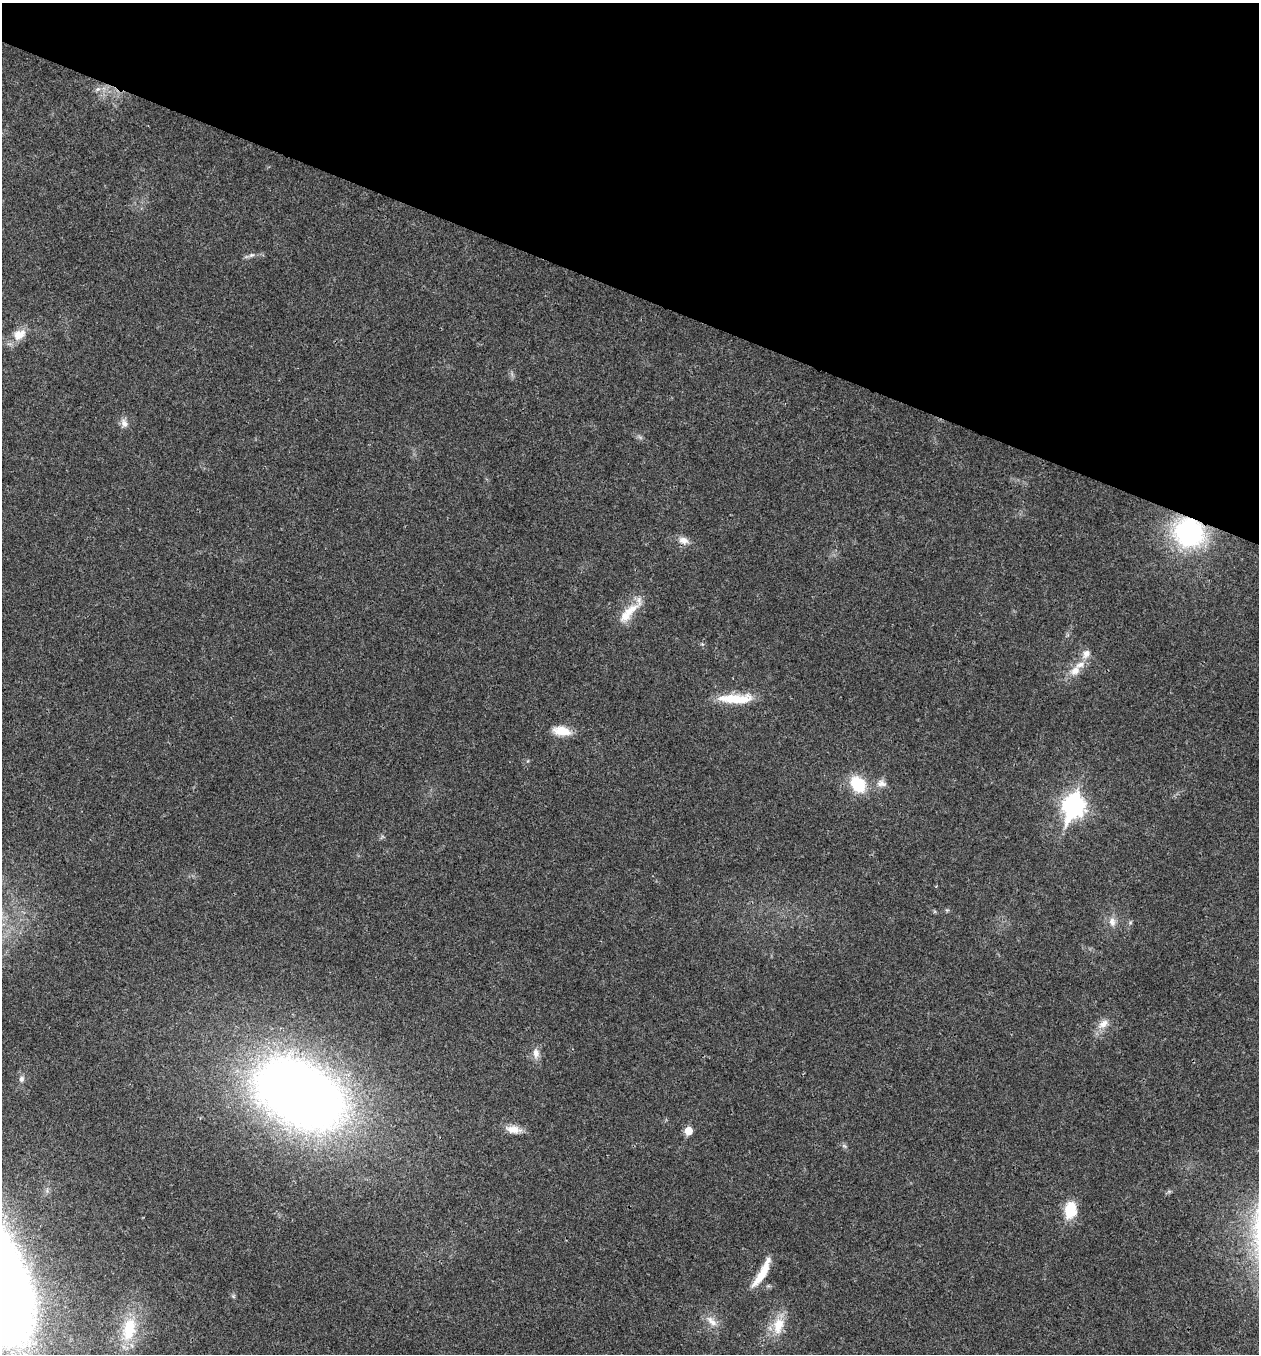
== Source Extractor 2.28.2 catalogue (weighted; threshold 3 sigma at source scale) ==
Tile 2 of 4 x 4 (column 2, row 1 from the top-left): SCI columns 1524-2780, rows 4060-5411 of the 5430 x 5417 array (HDU 1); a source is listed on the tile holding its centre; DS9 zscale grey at full resolution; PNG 1261 x 1356 px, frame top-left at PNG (2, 3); no overlay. Shown black and unused: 22% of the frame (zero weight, under 3 of 4 exposures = <1% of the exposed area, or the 3 px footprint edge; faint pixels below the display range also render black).
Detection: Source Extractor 2.28.2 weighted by HDU 2 'WHT'; one run over the whole footprint, this tile lists its part. Background 0.0221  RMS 0.0041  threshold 0.0182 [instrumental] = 3 sigma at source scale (4.5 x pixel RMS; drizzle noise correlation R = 1.50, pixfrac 1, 0.05/0.05 arcsec/px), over >= 5 px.
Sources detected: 29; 1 inside a brighter listed object's ellipse — not listed separately; the other 28 listed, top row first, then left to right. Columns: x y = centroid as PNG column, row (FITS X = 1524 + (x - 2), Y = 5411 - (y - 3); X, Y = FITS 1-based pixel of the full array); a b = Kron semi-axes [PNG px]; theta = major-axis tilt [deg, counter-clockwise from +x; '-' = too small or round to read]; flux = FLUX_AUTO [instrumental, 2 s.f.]
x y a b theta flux
98 89 7 4 43 1
251 255 9 5 26 1.1
19 334 19 13 33 5.6
124 423 12 8 -72 2.3
1189 532 26 24 -29 60
683 540 13 9 -15 3
628 613 36 12 47 8.8
702 644 4 4 - 0.5
1086 654 14 9 53 2.9
1075 671 14 10 33 4.5
736 699 45 11 0 12
562 731 21 10 -8 6.9
882 783 15 9 -9 2.7
858 784 15 11 -53 18
1074 806 11 8 70 230
1112 922 14 9 -80 2.9
1103 1024 17 10 37 4
536 1053 13 9 -90 2.9
21 1079 9 7 69 1.3
299 1094 69 45 -29 470
513 1129 20 9 -10 4.7
688 1131 5 5 - 8
844 1146 8 4 -37 0.76
1070 1210 14 9 81 15
762 1273 36 7 60 9.8
711 1321 19 8 -43 3.5
778 1325 25 15 79 8.8
129 1329 34 18 78 17
Overlapping masked pixels (flux is a lower limit): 1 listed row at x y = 1189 532